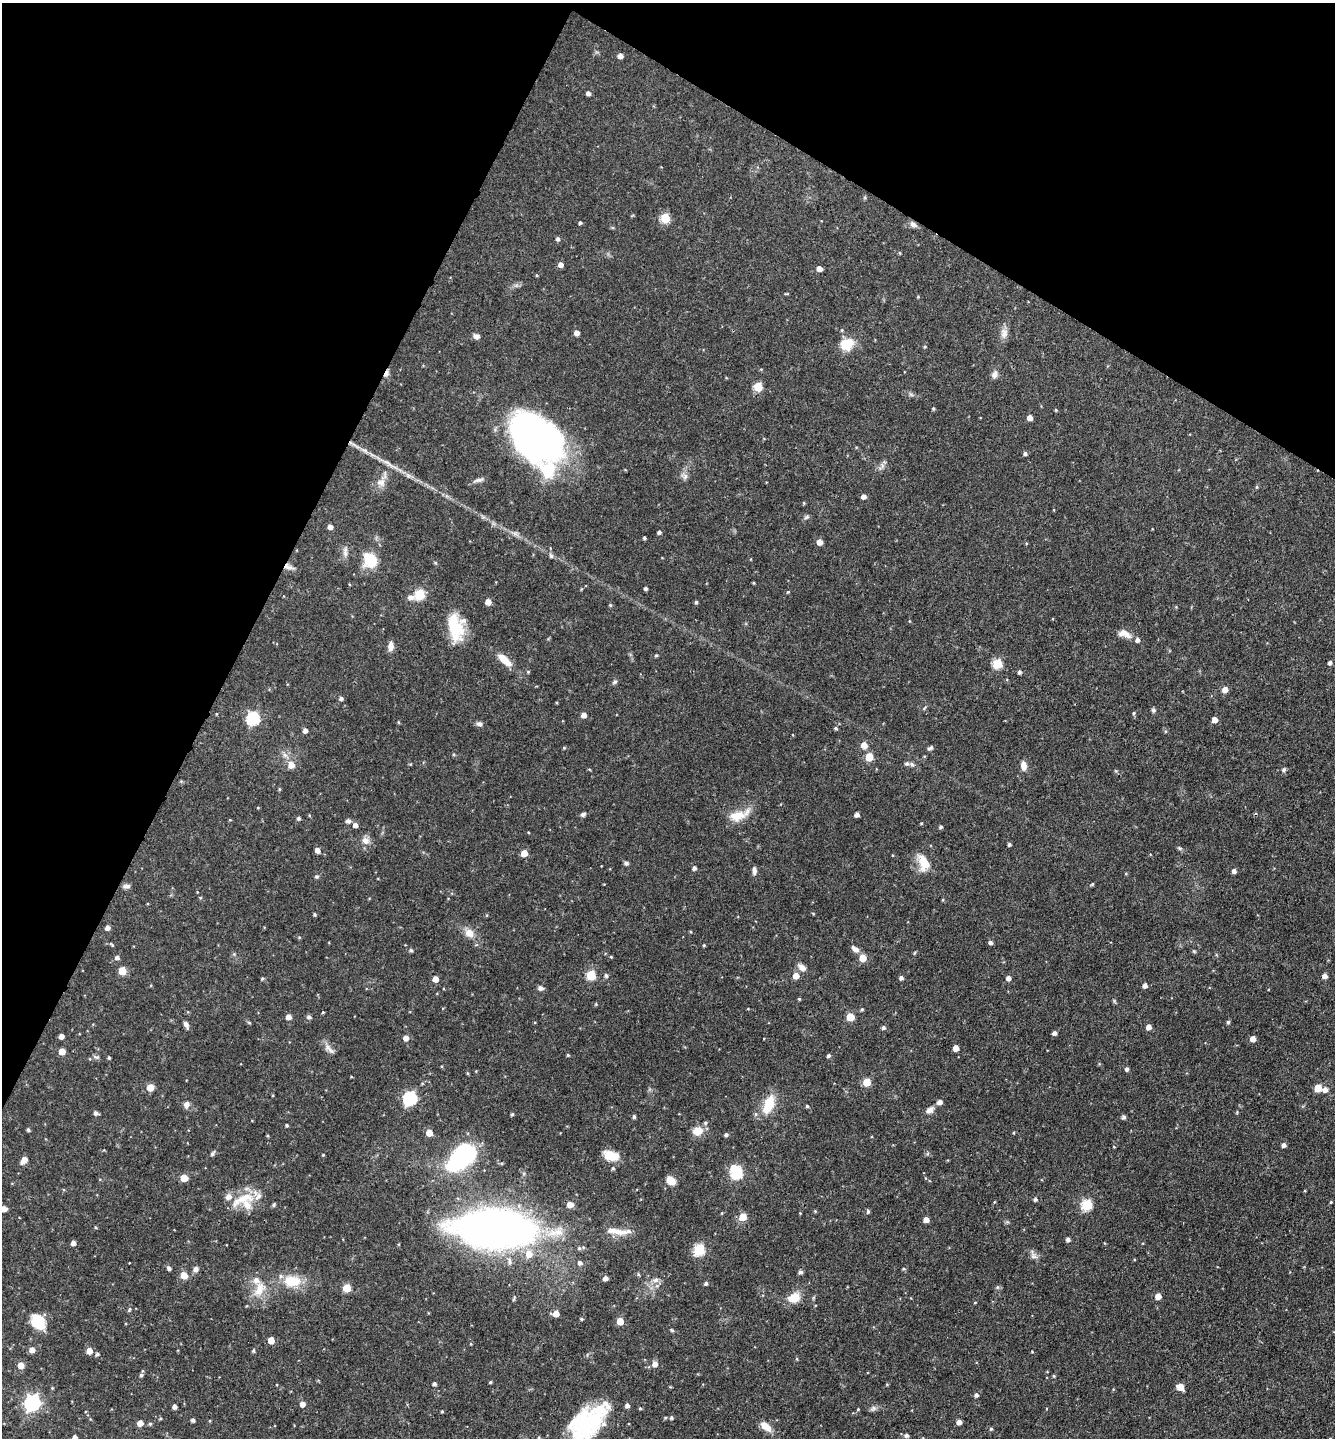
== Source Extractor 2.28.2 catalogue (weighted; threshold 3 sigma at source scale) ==
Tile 2 of 4 x 4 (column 2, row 1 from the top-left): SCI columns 1477-2809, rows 4311-5746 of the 5758 x 5749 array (HDU 1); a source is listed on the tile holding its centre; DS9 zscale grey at full resolution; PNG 1337 x 1440 px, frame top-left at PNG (2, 3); no overlay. Shown black and unused: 26% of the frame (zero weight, under 3 of 4 exposures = <1% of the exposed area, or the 3 px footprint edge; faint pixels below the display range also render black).
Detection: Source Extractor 2.28.2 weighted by HDU 2 'WHT'; one run over the whole footprint, this tile lists its part. Background 0.0909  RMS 0.0041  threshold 0.0183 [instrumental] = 3 sigma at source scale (4.5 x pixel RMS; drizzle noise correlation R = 1.50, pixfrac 1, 0.05/0.05 arcsec/px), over >= 5 px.
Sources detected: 265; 1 inside a brighter object's white glare — not listed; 9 inside a brighter listed object's ellipse — not listed separately; the other 255 listed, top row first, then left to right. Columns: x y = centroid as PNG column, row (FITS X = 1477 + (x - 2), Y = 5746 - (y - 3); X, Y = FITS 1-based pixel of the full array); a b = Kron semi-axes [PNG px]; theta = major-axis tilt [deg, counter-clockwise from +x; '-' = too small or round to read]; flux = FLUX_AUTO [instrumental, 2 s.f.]
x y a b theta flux
620 56 4 4 - 2.5
588 93 4 4 - 1.3
665 218 5 5 - 18
580 223 4 3 - 0.63
913 224 10 6 -28 1.5
557 239 5 5 - 0.88
561 265 5 5 - 2.1
819 269 4 4 - 2.9
842 330 4 4 - 0.42
576 333 5 4 - 2.5
1004 333 14 9 86 2.6
476 336 9 6 -13 1.3
847 344 16 12 33 8.2
387 373 9 5 69 1.5
994 374 10 7 72 1.7
758 387 5 5 - 14
933 409 5 4 - 0.46
1056 410 4 3 - 0.39
1030 418 4 4 - 2.8
535 438 59 39 -43 140
1025 453 4 4 - 0.96
388 463 18 4 -33 2.6
882 466 7 4 72 1.1
685 476 9 6 72 1.5
478 480 16 5 11 1.5
381 482 12 10 -9 2.8
1257 487 5 3 - 0.38
863 496 4 4 - 1.9
804 503 5 3 - 0.36
806 517 7 5 23 0.78
330 527 4 4 - 2.1
659 532 4 3 - 0.94
515 534 7 5 -1 1
644 538 3 3 - 0.57
819 542 5 5 - 3.3
345 552 15 6 -90 1.8
551 556 7 5 -74 0.9
371 561 15 15 - 10
288 567 15 6 -17 2
753 583 3 3 - 0.4
646 588 4 3 - 0.78
788 592 4 3 - 0.38
419 595 5 5 - 25
410 597 10 6 -7 1.7
488 602 5 5 - 3.3
696 602 4 4 - 0.61
610 605 5 4 - 0.48
455 628 34 16 -77 15
1124 634 17 9 -19 3.1
391 646 10 6 85 2.6
656 655 4 4 - 0.44
505 660 20 8 -42 5.8
1330 663 4 4 - 0.98
997 664 5 5 - 21
528 672 4 4 - 0.41
1019 672 4 4 - 0.87
614 682 7 5 27 0.8
1225 690 5 5 - 3
341 698 5 4 - 1.1
1153 710 6 5 - 0.75
1134 713 4 4 - 0.5
216 714 4 3 - 0.31
584 715 5 4 - 2.5
253 719 6 6 - 51
1215 720 5 4 - 3.3
398 722 5 3 - 0.34
479 724 8 6 -13 1.2
836 728 4 4 - 0.56
305 731 5 4 - 1.8
864 745 6 5 - 4
564 748 4 4 - 0.4
930 748 7 4 31 0.85
285 755 7 6 - 1.4
869 757 5 5 - 12
907 764 8 7 - 1.3
291 765 6 6 - 3.9
1024 766 10 6 -83 2.9
1284 770 6 5 - 0.71
279 789 5 3 - 0.43
583 814 6 5 - 0.89
857 814 4 4 - 1.9
739 815 30 12 20 7.2
298 818 4 4 - 0.84
230 820 4 3 - 0.32
348 821 7 6 - 1.1
355 825 5 5 - 1.7
941 827 4 4 - 0.72
365 841 11 8 -39 2.5
1009 844 4 3 - 0.78
1180 848 5 5 - 0.59
317 850 5 4 - 2.6
524 853 5 5 - 5.6
626 863 5 4 - 0.93
924 863 22 13 -72 7.3
694 868 5 4 - 1.1
754 871 11 5 -88 1.3
1234 871 5 4 - 1.5
317 877 6 5 - 0.66
1092 884 4 3 - 0.46
126 886 9 6 3 1.3
200 898 4 4 - 0.42
314 914 4 4 - 0.58
813 914 4 4 - 0.36
107 928 5 5 - 1.8
469 933 12 11 - 3.6
990 943 5 4 - 1
112 945 5 4 - 0.5
704 945 4 3 - 0.4
855 949 11 6 -38 1.9
411 950 5 5 - 0.67
1194 951 6 4 -19 0.44
117 957 5 5 - 1.4
611 957 4 4 - 0.38
863 958 5 5 - 7.1
802 967 11 7 -37 2.5
122 971 5 5 - 9.8
591 975 5 5 - 19
606 976 5 4 - 0.85
796 976 5 5 - 4.5
1325 976 5 4 - 2
262 978 4 4 - 0.55
901 978 4 4 - 1.2
1008 978 5 4 - 1.9
435 979 5 5 - 3.4
1145 985 5 4 - 1.6
540 988 8 6 -22 1.1
799 999 4 3 - 0.44
596 1004 4 4 - 0.41
862 1009 5 4 - 0.53
323 1012 4 3 - 0.32
288 1017 5 4 - 2.8
309 1017 6 5 - 1
850 1017 5 5 - 11
1228 1022 5 4 - 0.73
249 1023 6 3 -20 0.43
186 1025 9 5 -68 1.5
1149 1027 5 5 - 2.3
883 1028 5 5 - 0.98
1054 1033 4 4 - 1.3
61 1036 4 4 - 2.3
406 1038 5 5 - 2.5
1253 1039 5 4 - 3.2
956 1048 5 5 - 3.2
329 1049 19 6 -42 2.2
62 1052 5 5 - 5.2
568 1055 4 4 - 0.42
828 1056 4 4 - 0.82
109 1058 4 3 - 0.58
1127 1069 5 4 - 0.94
867 1082 5 5 - 8.6
150 1088 5 5 - 6.1
1318 1088 5 5 - 7.7
1325 1090 6 5 - 2.1
410 1098 6 6 - 62
940 1102 5 5 - 2
187 1104 8 7 - 1.7
769 1105 26 12 68 9.7
807 1106 4 4 - 0.59
930 1110 10 7 26 2.1
96 1113 5 5 - 1.1
512 1114 4 4 - 0.55
634 1117 4 4 - 0.84
1124 1117 5 4 - 1
287 1125 4 3 - 0.52
28 1130 4 3 - 0.82
698 1131 12 10 8 4.5
429 1133 5 5 - 4.2
726 1135 4 4 - 0.94
1284 1145 4 4 - 1.4
1114 1147 4 2 - 0.25
212 1154 7 5 53 0.97
323 1155 4 3 - 0.34
611 1156 18 11 -15 6.1
461 1157 36 20 43 44
24 1160 7 4 50 4.2
613 1168 5 5 - 0.62
736 1173 8 6 -63 48
184 1178 5 5 - 7.4
671 1181 9 8 - 4.5
244 1198 39 12 24 11
1035 1199 5 4 - 0.91
994 1202 4 3 - 0.32
1331 1202 4 3 - 0.37
570 1204 7 7 - 2.4
274 1205 5 4 - 0.64
1087 1205 6 5 - 32
4 1209 5 5 - 2.6
815 1211 5 4 - 0.4
868 1211 6 4 -90 0.68
743 1217 5 5 - 8.6
926 1220 5 4 - 2.7
495 1229 73 30 -3 270
617 1231 38 8 -5 5.6
1068 1239 4 4 - 1.2
73 1243 4 4 - 2.1
579 1248 5 5 - 0.74
699 1250 6 5 - 32
1033 1256 11 7 -27 1.6
510 1261 11 5 -78 1.5
580 1263 7 6 - 1.2
169 1268 5 5 - 1
196 1269 8 7 - 1.4
903 1269 4 4 - 0.49
800 1272 5 4 - 1.1
184 1275 6 5 - 5.2
605 1278 5 4 - 1.8
656 1280 9 6 17 1.6
292 1281 23 15 -4 10
706 1283 4 4 - 0.82
347 1288 5 5 - 11
259 1289 24 12 65 7.1
1158 1296 5 4 - 3.9
514 1298 9 3 69 0.52
794 1298 13 10 24 6.4
975 1302 4 3 - 0.28
129 1310 7 4 63 0.61
556 1314 5 5 - 4.1
581 1319 4 3 - 0.53
620 1321 5 5 - 6.2
38 1322 15 11 -52 13
672 1330 5 4 - 0.52
271 1340 5 5 - 5.6
32 1350 5 5 - 2.7
89 1351 5 5 - 3.9
253 1351 5 4 - 0.6
97 1354 5 5 - 0.77
797 1359 5 3 - 0.37
655 1364 6 5 - 2.6
21 1365 5 5 - 4.3
141 1375 5 5 - 0.77
1054 1376 4 4 - 0.42
490 1382 4 3 - 0.46
434 1384 4 4 - 0.9
1180 1387 5 5 - 6.1
976 1395 5 4 - 1.1
32 1403 7 6 - 120
302 1404 5 5 - 2.7
627 1405 4 4 - 1.5
174 1407 4 4 - 1.6
640 1408 4 4 - 0.46
873 1408 8 6 21 1.1
858 1409 4 3 - 0.33
442 1412 3 3 - 0.4
665 1418 4 4 - 0.49
671 1418 5 4 - 0.67
193 1420 4 3 - 0.98
959 1422 4 4 - 2.1
140 1423 5 4 - 3.8
588 1423 50 26 47 42
150 1424 5 4 - 0.54
766 1426 16 8 -40 3.8
991 1429 5 4 - 0.51
907 1435 5 5 - 1.1
75 1437 4 4 - 1.5
539 1437 5 3 - 0.47
Overlapping masked pixels (flux is a lower limit): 2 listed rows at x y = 387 373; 288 567
Isophote crosses this tile's border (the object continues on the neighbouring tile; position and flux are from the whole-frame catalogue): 3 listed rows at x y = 4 1209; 588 1423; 75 1437